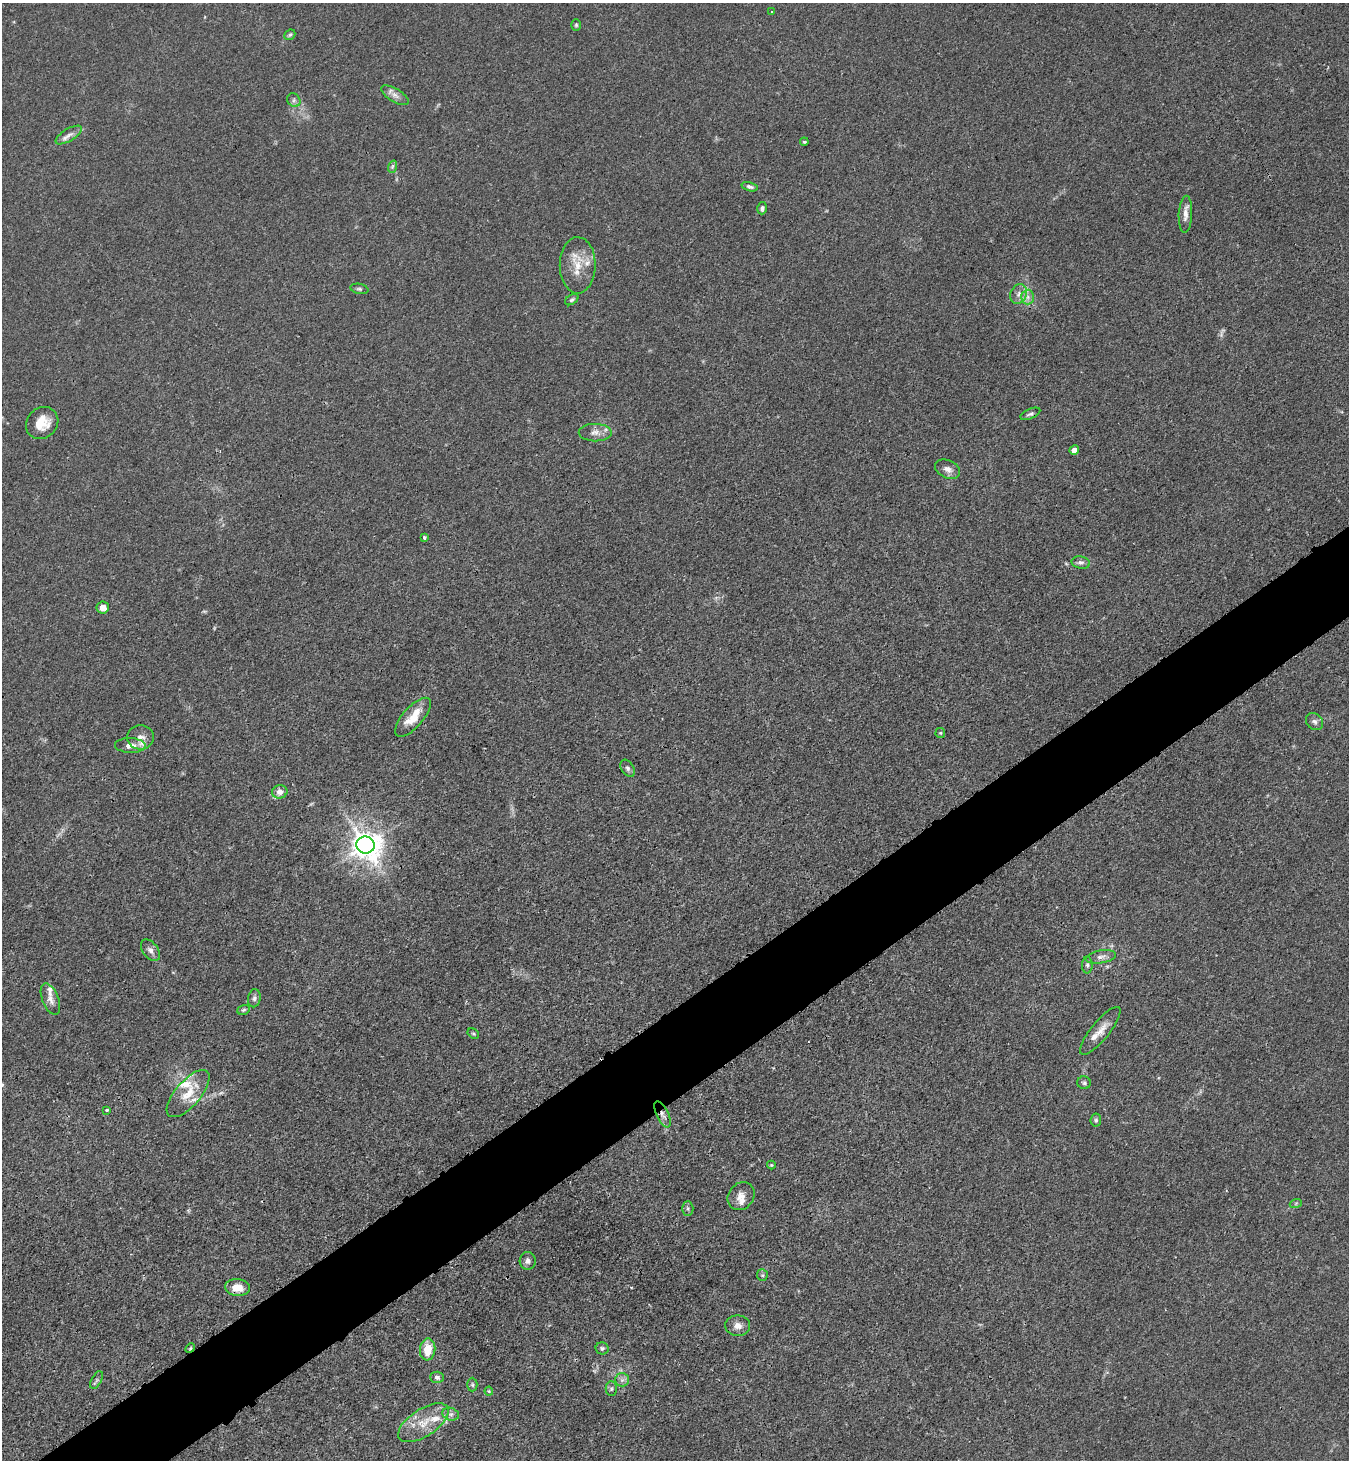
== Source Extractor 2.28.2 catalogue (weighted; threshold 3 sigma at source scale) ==
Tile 7 of 4 x 4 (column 3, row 2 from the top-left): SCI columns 2875-4221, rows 2948-4405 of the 5889 x 5896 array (HDU 1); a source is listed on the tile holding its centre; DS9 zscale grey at full resolution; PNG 1351 x 1462 px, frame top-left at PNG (2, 3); each listed source drawn as its Kron ellipse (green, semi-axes under 4 px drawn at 4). Shown black and unused: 6% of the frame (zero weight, under 3 of 4 exposures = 3% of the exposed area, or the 3 px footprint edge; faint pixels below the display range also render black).
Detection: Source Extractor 2.28.2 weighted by HDU 2 'WHT'; one run over the whole footprint, this tile lists its part. Background 0.0145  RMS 0.0026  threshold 0.0118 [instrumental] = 3 sigma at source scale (4.5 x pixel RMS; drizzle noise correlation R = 1.50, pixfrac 1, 0.05/0.05 arcsec/px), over >= 5 px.
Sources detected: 74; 3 too faint to see at this stretch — neither listed nor drawn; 7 inside a brighter listed object's ellipse — not listed separately; the other 64 listed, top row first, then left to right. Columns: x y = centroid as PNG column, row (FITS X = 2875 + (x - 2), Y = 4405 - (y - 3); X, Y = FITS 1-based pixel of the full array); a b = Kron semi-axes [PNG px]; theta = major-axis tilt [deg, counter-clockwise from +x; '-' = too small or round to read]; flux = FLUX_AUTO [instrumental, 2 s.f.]
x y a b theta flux
772 12 3 2 - 0.22
576 25 6 5 - 0.44
290 35 6 4 42 0.4
395 95 16 6 -32 1.5
294 100 7 6 - 0.74
69 135 15 6 31 1.6
804 142 4 4 - 0.26
392 167 6 4 72 0.47
749 187 8 4 -15 0.67
762 208 6 5 - 0.61
1185 214 18 6 88 1.9
578 265 28 18 90 6.2
359 289 9 5 -11 0.55
1019 294 10 8 67 1.5
1028 297 7 6 - 1.1
572 300 7 4 31 0.54
1030 414 10 5 23 0.67
42 423 17 15 44 5
595 433 16 8 -1 2
1074 450 5 4 - 2.1
948 469 13 8 -26 1.7
424 538 3 3 - 0.54
1081 562 9 6 -11 0.83
103 607 6 6 - 2
413 717 24 10 48 5.2
1314 722 9 7 -42 0.94
940 733 5 5 - 0.34
140 737 13 12 - 2.1
130 745 15 7 -2 2
628 768 9 6 -59 0.72
280 792 8 6 13 1.8
366 845 9 8 - 370
150 950 12 7 -52 1.2
1101 957 15 6 9 1.5
1087 965 8 5 90 0.63
254 998 9 6 80 0.79
50 999 16 8 -69 1.9
244 1010 6 4 20 0.46
1100 1031 30 9 51 3.1
473 1034 6 4 -32 0.42
1084 1083 7 6 - 0.55
188 1094 29 12 49 6.1
107 1110 4 3 - 0.51
662 1114 14 6 -64 1.3
1096 1120 6 5 - 0.53
771 1165 4 4 - 0.26
741 1196 15 12 51 2.4
1296 1203 6 4 19 0.37
688 1208 7 5 -89 0.54
528 1261 9 8 - 1
762 1275 6 5 - 0.44
237 1288 12 8 -6 3.9
738 1326 12 10 1 1.9
190 1348 5 4 - 0.33
602 1348 6 6 - 0.6
428 1349 11 7 84 4.8
437 1377 7 5 -3 0.75
97 1380 10 5 62 0.64
622 1380 7 6 - 0.93
472 1385 7 5 -88 0.45
611 1389 7 5 90 0.57
489 1391 4 4 - 0.26
451 1414 8 6 -18 0.92
423 1423 29 13 33 6.3
Overlapping masked pixels (flux is a lower limit): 2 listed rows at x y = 662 1114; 190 1348